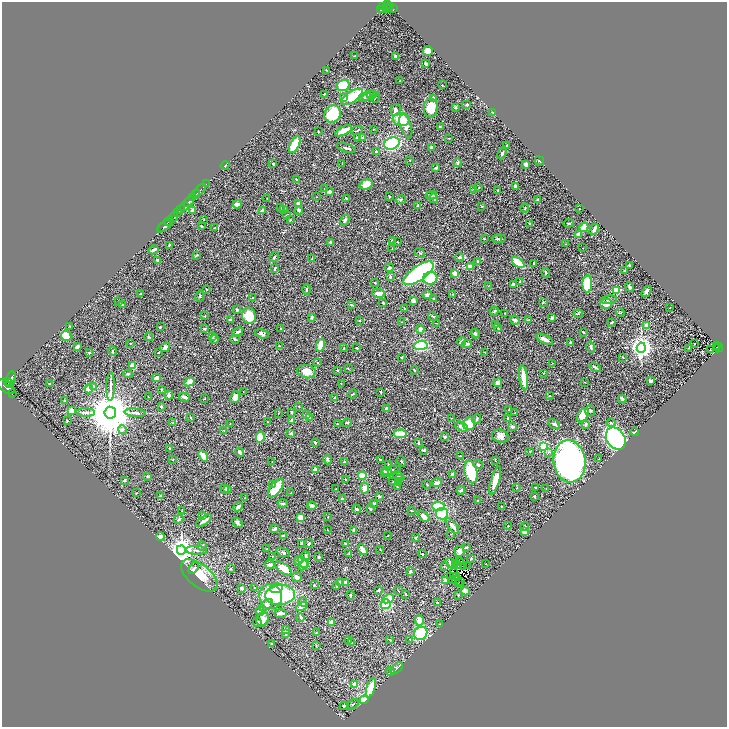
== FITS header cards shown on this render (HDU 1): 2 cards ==
NAXIS1  =                 1450
NAXIS2  =                 1450

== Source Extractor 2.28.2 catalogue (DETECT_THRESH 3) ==
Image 1450 x 1450 px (HDU 1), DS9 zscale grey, zoomed out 1/2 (1 PNG px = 2 x 2 image px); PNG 729 x 729 px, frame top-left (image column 2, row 1450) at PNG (2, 2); each listed source drawn as its Kron ellipse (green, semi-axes under 4 px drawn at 4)
Background 0.444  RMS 0.021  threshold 0.0627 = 3 sigma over >= 5 px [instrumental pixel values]
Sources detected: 504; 26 cannot appear on this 1/2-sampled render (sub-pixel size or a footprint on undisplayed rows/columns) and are neither listed nor drawn; the other 478 listed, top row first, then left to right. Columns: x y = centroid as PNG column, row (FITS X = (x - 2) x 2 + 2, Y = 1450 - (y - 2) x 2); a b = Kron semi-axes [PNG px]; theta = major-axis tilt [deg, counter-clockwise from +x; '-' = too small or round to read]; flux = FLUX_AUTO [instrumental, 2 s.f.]
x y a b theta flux
388 4 4 2 - 520
386 6 2 1 - 45
383 7 2 2 - 89
391 7 3 2 - 110
387 8 2 1 - 57
389 8 3 2 - 88
381 9 4 2 - 150
393 9 3 2 - 59
428 51 5 4 - 35
355 56 3 2 - 4.6
395 56 3 2 - 6.4
426 64 3 2 - 9.3
327 70 3 2 - 3.7
400 81 2 2 - 1.5
343 85 6 5 - 76
442 85 2 2 - 1.6
324 94 2 2 - 2.3
372 95 5 4 - 5.7
369 96 7 4 26 9.1
352 97 12 5 33 150
365 97 6 3 24 6.1
375 97 5 2 - 3.3
344 98 2 2 - 39
434 98 4 3 - 9.5
467 104 3 2 - 5.7
431 108 9 7 90 86
455 108 4 2 - 2.6
395 110 6 5 - 9.5
492 112 2 2 - 1.4
333 114 9 7 62 130
401 119 8 6 -8 64
406 126 12 5 -72 29
440 127 3 3 - 3.1
374 129 2 2 - 1.3
357 130 6 2 22 3.9
318 131 2 2 - 2.3
344 131 9 4 26 52
357 138 3 3 - 3.3
362 138 3 2 - 8.9
448 138 3 2 - 1.9
392 143 8 6 20 460
295 145 9 4 63 78
507 145 4 2 - 3.8
431 147 4 3 - 7.3
346 148 10 2 -17 6.3
376 151 3 3 - 5.6
502 153 6 3 64 8.3
410 160 2 1 - 1.5
539 161 5 2 - 2.5
457 163 4 4 - 7.3
273 164 3 2 - 2.2
342 164 2 1 - 1.2
526 164 3 3 - 18
225 165 5 2 - 3.2
436 168 2 2 - 12
296 179 2 2 - 2.1
206 184 3 2 - 39
366 184 6 5 - 43
515 186 3 3 - 6.2
479 187 3 2 - 1.8
324 189 2 2 - 1.6
474 189 3 2 - 2.3
200 190 8 2 45 250
498 190 3 2 - 3.6
329 192 3 2 - 16
196 194 5 2 - 710
431 195 6 3 11 6.8
193 197 2 2 - 380
316 197 2 1 - 1.3
389 197 4 2 - 2.9
267 198 2 2 - 2
434 198 5 3 - 6.1
346 199 3 2 - 3.6
401 200 5 3 - 5.1
537 200 2 2 - 9
189 202 6 2 41 1800
298 203 3 3 - 8.8
237 204 4 3 - 19
418 205 3 3 - 5.6
184 206 5 3 - 570
482 206 3 3 - 2.8
280 208 3 2 - 1.9
525 208 4 2 - 3.5
181 209 4 2 - 250
284 209 2 2 - 8.1
579 209 2 2 - 2.3
192 210 4 3 - 22
262 210 3 2 - 11
299 210 4 3 - 14
177 213 3 2 - 200
287 215 3 2 - 3.5
174 217 5 2 - 180
204 219 3 1 - 1.4
290 220 3 2 - 2.6
345 220 5 4 - 9.6
169 221 5 2 - 920
569 223 5 2 - 2.8
529 224 3 3 - 2.5
164 226 8 2 41 1000
201 226 2 2 - 3
584 227 5 4 - 80
215 228 3 3 - 2.4
594 229 6 2 62 14
579 235 4 3 - 29
484 239 3 2 - 2
497 239 5 3 - 5.6
499 239 6 3 -7 7.1
393 241 4 3 - 4.6
330 242 2 2 - 8.6
398 242 2 2 - 1.6
566 244 2 2 - 1.5
169 245 2 2 - 3.7
583 248 2 1 - 1
392 249 2 1 - 1.4
153 250 5 2 - 10
420 253 5 2 - 3.9
197 255 3 2 - 3.8
274 257 5 3 - 4.8
460 257 4 3 - 9.7
312 259 3 2 - 1.2
158 260 4 3 - 7.8
478 262 3 3 - 6.3
518 263 7 4 -39 97
534 263 3 2 - 4.6
629 265 3 3 - 2.7
470 267 4 3 - 28
389 268 4 3 - 6.6
275 269 4 2 - 5.4
625 271 3 3 - 5.1
419 273 17 7 35 740
455 273 4 4 - 20
546 273 4 3 - 4.5
390 277 4 3 - 4.8
430 278 7 6 - 220
520 281 3 2 - 2
375 283 4 2 - 2.4
514 284 3 3 - 16
587 284 8 5 88 140
489 285 2 2 - 1.5
629 287 5 3 - 5.9
206 289 3 2 - 2
307 289 5 2 - 4.7
616 290 3 3 - 130
646 292 6 4 54 8.1
141 293 3 2 - 2.3
378 293 6 4 -4 29
453 294 2 2 - 2.2
428 295 4 3 - 12
200 296 5 3 - 4.8
252 298 3 2 - 2.9
433 298 2 2 - 2.5
609 300 8 4 5 8
119 301 4 2 - 2.6
413 301 4 3 - 17
543 302 3 2 - 2.8
383 303 2 2 - 4.1
606 304 6 5 - 24
123 305 4 3 - 7.8
351 305 3 2 - 2.8
670 308 2 1 - 1.2
404 309 3 2 - 1.7
237 310 3 3 - 11
494 311 4 3 - 4.4
505 313 2 2 - 1.4
620 313 4 2 - 2.5
578 314 5 2 - 3.3
205 316 4 2 - 1.9
249 316 8 6 -78 110
433 316 5 1 - 2.7
312 317 3 3 - 6.3
552 318 3 2 - 7.5
230 320 4 3 - 7.3
359 320 2 2 - 2
515 320 5 3 - 11
529 320 4 3 - 4.3
402 322 3 2 - 1.4
612 322 3 2 - 4.6
436 323 2 1 - 1.2
496 325 3 1 - 1.6
647 325 2 2 - 41
70 326 2 2 - 1.6
160 327 3 2 - 3
498 328 3 2 - 4.3
205 329 3 2 - 5.5
281 329 3 2 - 3.1
420 329 4 3 - 17
238 332 5 3 - 9.5
583 332 2 2 - 4.3
262 334 7 4 -16 10
475 334 5 3 - 6.9
66 336 5 5 - 61
213 336 4 2 - 2.6
149 337 4 3 - 3.8
214 339 4 4 - 8.7
235 339 5 4 - 5
545 339 9 3 -27 19
461 342 4 3 - 12
130 343 2 2 - 1.4
571 343 3 3 - 8.2
467 344 5 3 - 8
694 344 2 2 - 2.5
321 345 6 4 73 63
280 346 2 2 - 2.3
421 346 7 4 2 310
717 346 2 1 - 7.5
77 347 4 3 - 6
165 347 5 3 - 15
591 347 5 3 - 6.5
344 348 4 2 - 2.7
356 348 2 2 - 2.3
641 348 5 4 - 2200
689 348 2 1 - 2
717 348 2 2 - 56
718 348 5 2 - 110
711 350 2 1 - 2.4
113 351 5 2 - 3.3
89 352 3 3 - 3.4
158 352 2 2 - 2.5
485 352 2 2 - 1.6
402 357 3 2 - 4.2
623 357 2 2 - 2.1
318 363 4 3 - 4.1
553 363 2 2 - 1.6
133 365 3 3 - 52
595 367 6 2 -34 6.4
348 369 3 2 - 2
306 371 9 6 -13 44
338 371 4 2 - 2.8
415 371 2 2 - 2.4
544 373 4 2 - 2.9
128 374 4 2 - 3.8
157 378 4 3 - 22
524 378 12 3 -82 64
11 379 8 4 79 2100
8 381 3 2 - 690
650 381 4 3 - 7.7
189 382 5 4 - 26
584 382 2 2 - 1.4
10 383 4 2 - 710
49 383 3 3 - 3.4
341 383 3 2 - 1.3
498 383 4 4 - 16
6 387 10 5 -37 3100
94 387 3 2 - 8.7
111 387 14 3 89 14
89 389 4 3 - 39
161 389 3 2 - 2.1
243 392 2 2 - 1.3
381 392 2 2 - 3.2
12 393 3 1 - 28
352 394 5 2 - 3.1
169 395 4 3 - 15
550 396 2 2 - 1.5
148 397 3 2 - 2.1
184 397 5 3 - 15
235 397 6 4 68 23
335 397 2 2 - 2.5
204 399 3 2 - 2
622 399 4 2 - 7.4
64 401 3 2 - 1.7
299 406 3 2 - 1.5
161 407 4 2 - 4.7
386 408 3 2 - 7.1
509 409 2 2 - 2.1
71 411 4 4 - 19
590 411 5 5 - 6.1
86 412 9 3 -3 10
292 412 3 2 - 4.4
110 413 6 5 - 22000
135 413 11 3 -5 11
278 413 2 2 - 2.2
515 413 2 1 - 1.3
306 415 2 2 - 16
583 415 8 5 60 65
190 417 3 2 - 2.5
309 417 3 2 - 3.4
451 418 2 2 - 1.3
477 419 5 3 - 4.9
508 419 4 2 - 8.5
67 421 3 2 - 2.2
291 421 3 3 - 10
267 422 2 2 - 1.6
173 423 4 3 - 4
347 423 5 3 - 4.6
611 423 4 3 - 5.1
230 424 3 2 - 1.5
337 424 3 2 - 2.6
469 424 6 6 - 92
554 424 6 3 -32 9.1
585 425 3 3 - 7.5
462 427 7 3 -28 21
512 427 3 3 - 8.2
122 430 4 4 - 11
224 430 2 2 - 1.8
634 432 4 1 - 4.4
291 433 3 3 - 7.4
400 434 6 4 4 110
500 436 8 6 -18 22
260 437 5 3 - 130
445 437 4 3 - 5.9
616 438 12 9 -55 980
315 442 4 2 - 3.9
418 443 4 2 - 4.5
544 446 4 3 - 130
169 448 2 2 - 2.7
423 450 3 3 - 4.9
530 451 2 2 - 3.2
240 452 4 3 - 10
548 452 4 4 - 5.1
203 456 6 3 -52 47
460 456 3 2 - 1.7
328 459 5 4 - 6.3
380 459 2 2 - 4.3
599 459 3 2 - 1.9
173 460 2 2 - 2
495 460 2 2 - 1.6
401 461 5 3 - 4.4
569 461 21 16 -84 1500
272 462 3 2 - 1.3
344 462 3 2 - 3.7
389 465 3 3 - 4.9
478 465 5 3 - 5.9
315 469 3 2 - 18
391 470 9 4 12 12
387 472 5 4 - 14
471 472 11 6 -77 170
385 473 4 3 - 8.3
453 474 4 3 - 11
147 476 3 3 - 4.2
362 476 4 3 - 120
398 476 6 4 -27 7.5
400 478 3 2 - 2.5
346 479 2 2 - 2.9
124 480 4 3 - 5.4
495 480 15 4 74 56
393 481 2 2 - 1.6
399 482 2 2 - 1.9
437 483 5 3 - 18
273 484 3 3 - 3.6
427 484 4 2 - 1.9
397 487 3 2 - 2.5
517 487 3 2 - 3
536 487 2 2 - 3.2
276 488 11 5 53 110
364 488 5 4 - 22
546 488 2 2 - 1.8
225 489 4 3 - 7
228 489 4 3 - 4.8
336 489 2 2 - 1.3
461 490 4 2 - 7.4
136 493 2 1 - 1.1
291 493 4 2 - 3.5
160 496 3 3 - 2.7
379 496 4 3 - 6.1
534 496 3 2 - 4.9
245 498 3 2 - 1.8
342 499 3 2 - 8.9
477 500 2 2 - 1.7
283 503 5 3 - 5.5
374 503 3 3 - 5.4
312 506 4 3 - 13
438 506 6 5 - 170
238 507 5 3 - 14
502 507 2 1 - 1.6
357 509 4 3 - 7.3
370 509 4 2 - 4.2
411 510 3 2 - 1.9
182 511 3 3 - 2.4
442 514 6 5 - 200
203 515 4 3 - 3.7
424 516 7 4 -43 21
300 517 4 3 - 49
328 517 2 2 - 1.3
179 519 5 3 - 5.6
204 520 9 3 34 18
237 523 6 3 -39 11
452 526 9 3 -52 16
508 526 2 1 - 1.9
525 526 4 3 - 3.5
275 529 4 2 - 14
327 530 2 1 - 1.1
354 530 4 2 - 13
524 531 4 3 - 55
451 534 2 2 - 1.4
283 535 3 3 - 2.7
388 536 3 2 - 1.7
160 537 4 3 - 26
416 537 4 3 - 3.4
301 543 2 2 - 5.8
309 544 5 3 - 6.2
345 544 3 2 - 2.9
202 546 5 3 - 6.6
466 547 3 2 - 3.9
267 549 3 2 - 2.4
380 549 3 2 - 1.4
181 550 5 4 - 4300
196 550 10 3 -3 7.9
363 550 6 3 -56 30
459 551 5 5 - 13
283 552 7 3 -22 6.6
349 553 3 2 - 1.9
422 554 3 2 - 2.2
272 556 2 1 - 1.4
305 556 5 3 - 11
319 557 3 2 - 5.6
471 559 2 2 - 3.8
298 561 4 4 - 13
459 561 2 1 - 1.3
303 562 6 4 -47 15
450 563 5 2 - 8.7
456 563 4 2 - 0.64
486 564 2 1 - 2.4
270 565 4 3 - 17
303 565 5 4 - 19
467 565 2 1 - 6.4
459 566 3 1 - 0.96
444 567 3 2 - 2.5
463 567 2 1 - 2.3
194 568 7 4 59 8.4
231 569 3 3 - 3.1
283 569 10 4 -36 53
410 571 2 2 - 8.4
453 572 2 1 - 1.2
199 575 21 11 -39 76
457 576 2 1 - 2.5
297 577 5 4 - 15
450 577 2 1 - 0.56
452 580 3 1 - 2
455 580 2 1 - 0.27
445 581 4 3 - 13
459 582 2 1 - 0.46
460 582 2 1 - 1.5
341 583 4 3 - 18
345 583 3 2 - 22
314 585 3 3 - 3
254 587 2 2 - 1.5
337 587 3 3 - 3.2
241 588 3 2 - 12
276 588 6 5 - 85
378 590 2 2 - 8.7
398 590 2 2 - 1.7
465 591 4 3 - 28
280 595 15 10 5 320
351 595 5 2 - 3.7
406 595 3 2 - 2.4
458 595 4 2 - 1.8
271 597 13 11 -72 140
388 599 6 4 25 110
303 602 4 4 - 11
437 602 4 3 - 5.6
386 604 5 5 - 100
266 605 7 4 34 21
302 606 6 3 29 33
260 611 4 4 - 25
280 613 6 3 0 14
301 617 3 3 - 7.5
263 619 7 6 - 31
419 620 5 4 - 33
257 622 4 3 - 3.8
331 622 3 3 - 44
439 624 2 2 - 1.2
285 630 4 3 - 12
316 633 2 2 - 1.8
421 633 7 6 - 180
286 634 4 3 - 3.3
390 639 4 2 - 2.1
409 639 3 2 - 2.5
349 641 2 2 - 3.4
272 643 2 2 - 1.3
351 643 4 2 - 5.4
316 646 3 2 - 1.4
397 668 7 2 46 6.6
390 671 4 3 - 4.6
354 684 4 4 - 18
371 688 10 4 74 84
364 700 4 3 - 54
353 704 6 2 38 4.1
344 706 4 2 - 2.7
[26 sub-pixel or undisplayed-footprint detections neither listed nor drawn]